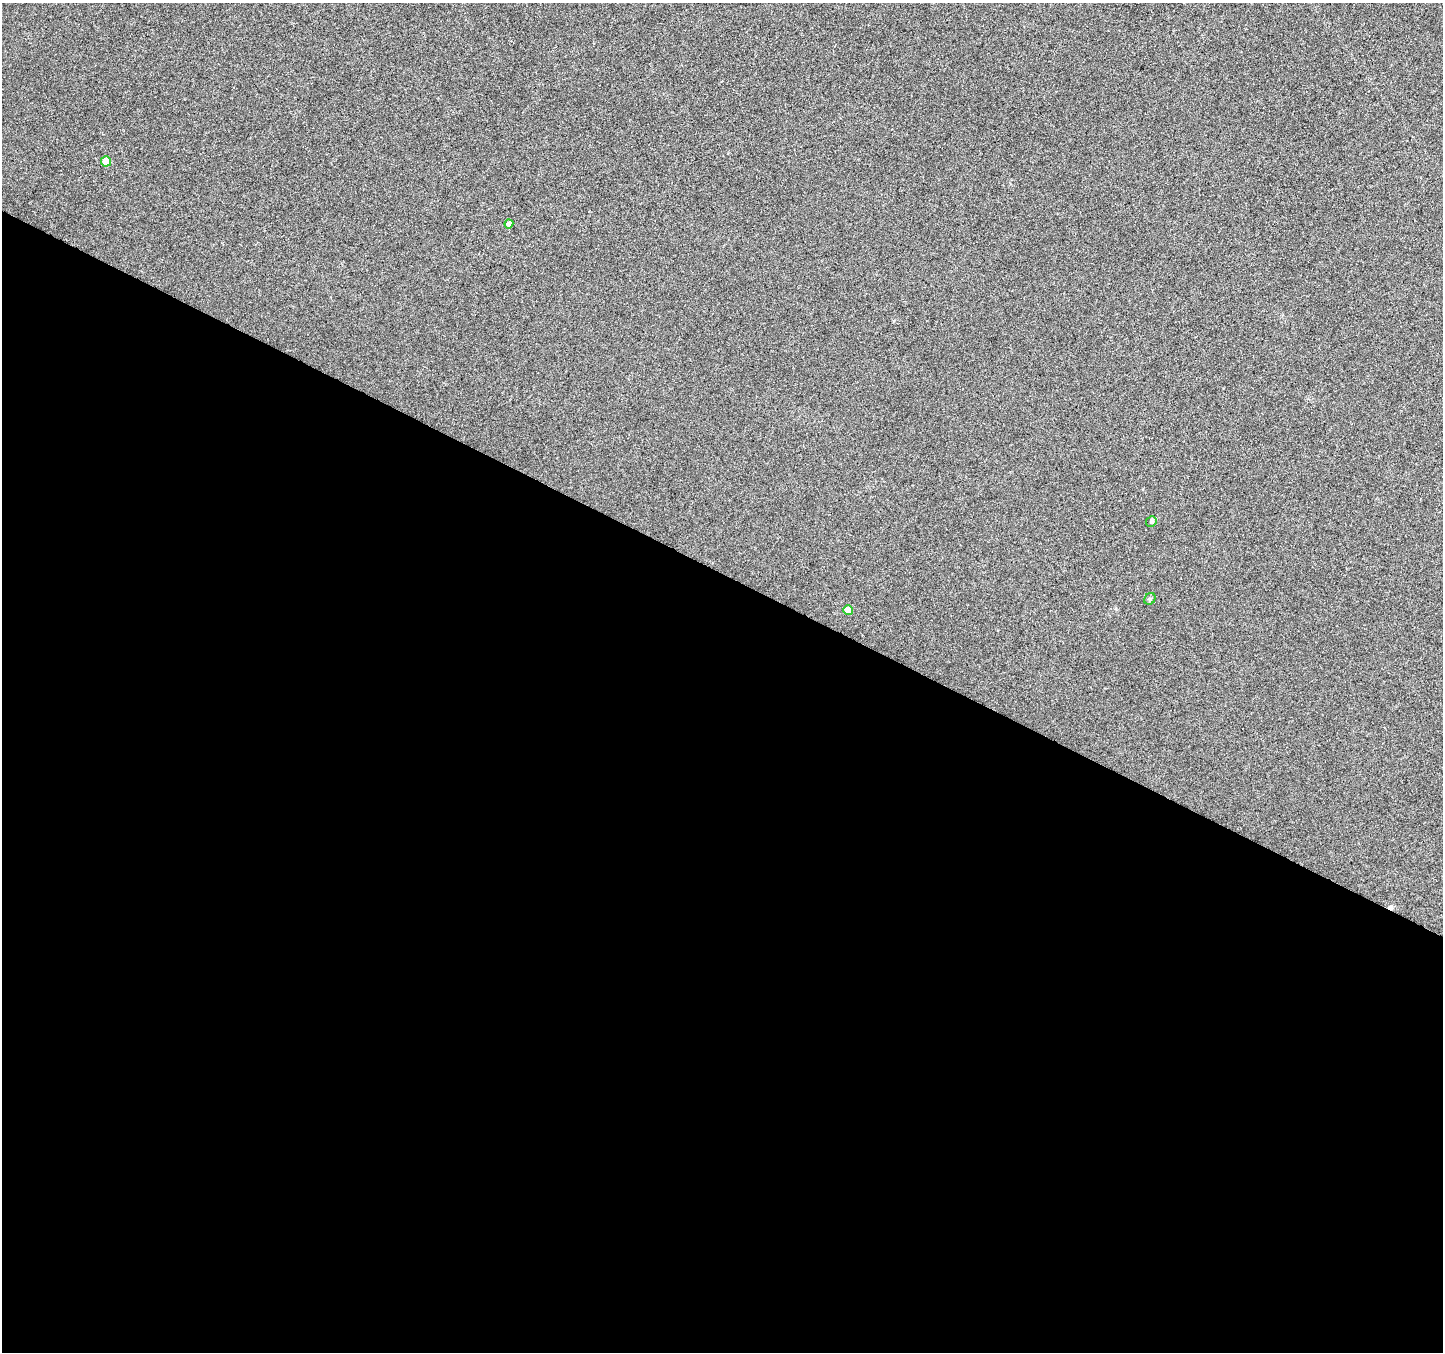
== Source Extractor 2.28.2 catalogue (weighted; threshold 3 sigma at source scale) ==
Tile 14 of 4 x 4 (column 2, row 4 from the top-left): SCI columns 1441-2881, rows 201-1550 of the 5771 x 5868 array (HDU 1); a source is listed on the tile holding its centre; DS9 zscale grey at full resolution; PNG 1445 x 1354 px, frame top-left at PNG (2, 3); each listed source drawn as its Kron ellipse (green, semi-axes under 4 px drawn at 4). Shown black and unused: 58% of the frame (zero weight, under 3 of 6 exposures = <1% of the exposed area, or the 3 px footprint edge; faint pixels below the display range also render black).
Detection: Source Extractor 2.28.2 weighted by HDU 2 'WHT'; one run over the whole footprint, this tile lists its part. Background 0.00617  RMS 0.0033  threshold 0.0134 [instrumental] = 3 sigma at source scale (4.09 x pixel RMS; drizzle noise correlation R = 1.36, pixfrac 0.8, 0.0396/0.0396 arcsec/px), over >= 5 px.
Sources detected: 6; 1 cosmic-ray / hot-pixel residue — neither listed nor drawn; the other 5 listed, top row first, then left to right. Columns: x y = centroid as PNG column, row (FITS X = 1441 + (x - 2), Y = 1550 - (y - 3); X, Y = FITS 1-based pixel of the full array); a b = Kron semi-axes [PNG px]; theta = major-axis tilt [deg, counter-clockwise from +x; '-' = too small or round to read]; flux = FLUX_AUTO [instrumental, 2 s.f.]
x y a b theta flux
106 161 5 5 - 3.8
509 224 4 4 - 1.8
1151 521 5 5 - 0.62
1150 599 6 5 - 0.53
848 610 5 4 - 4.5